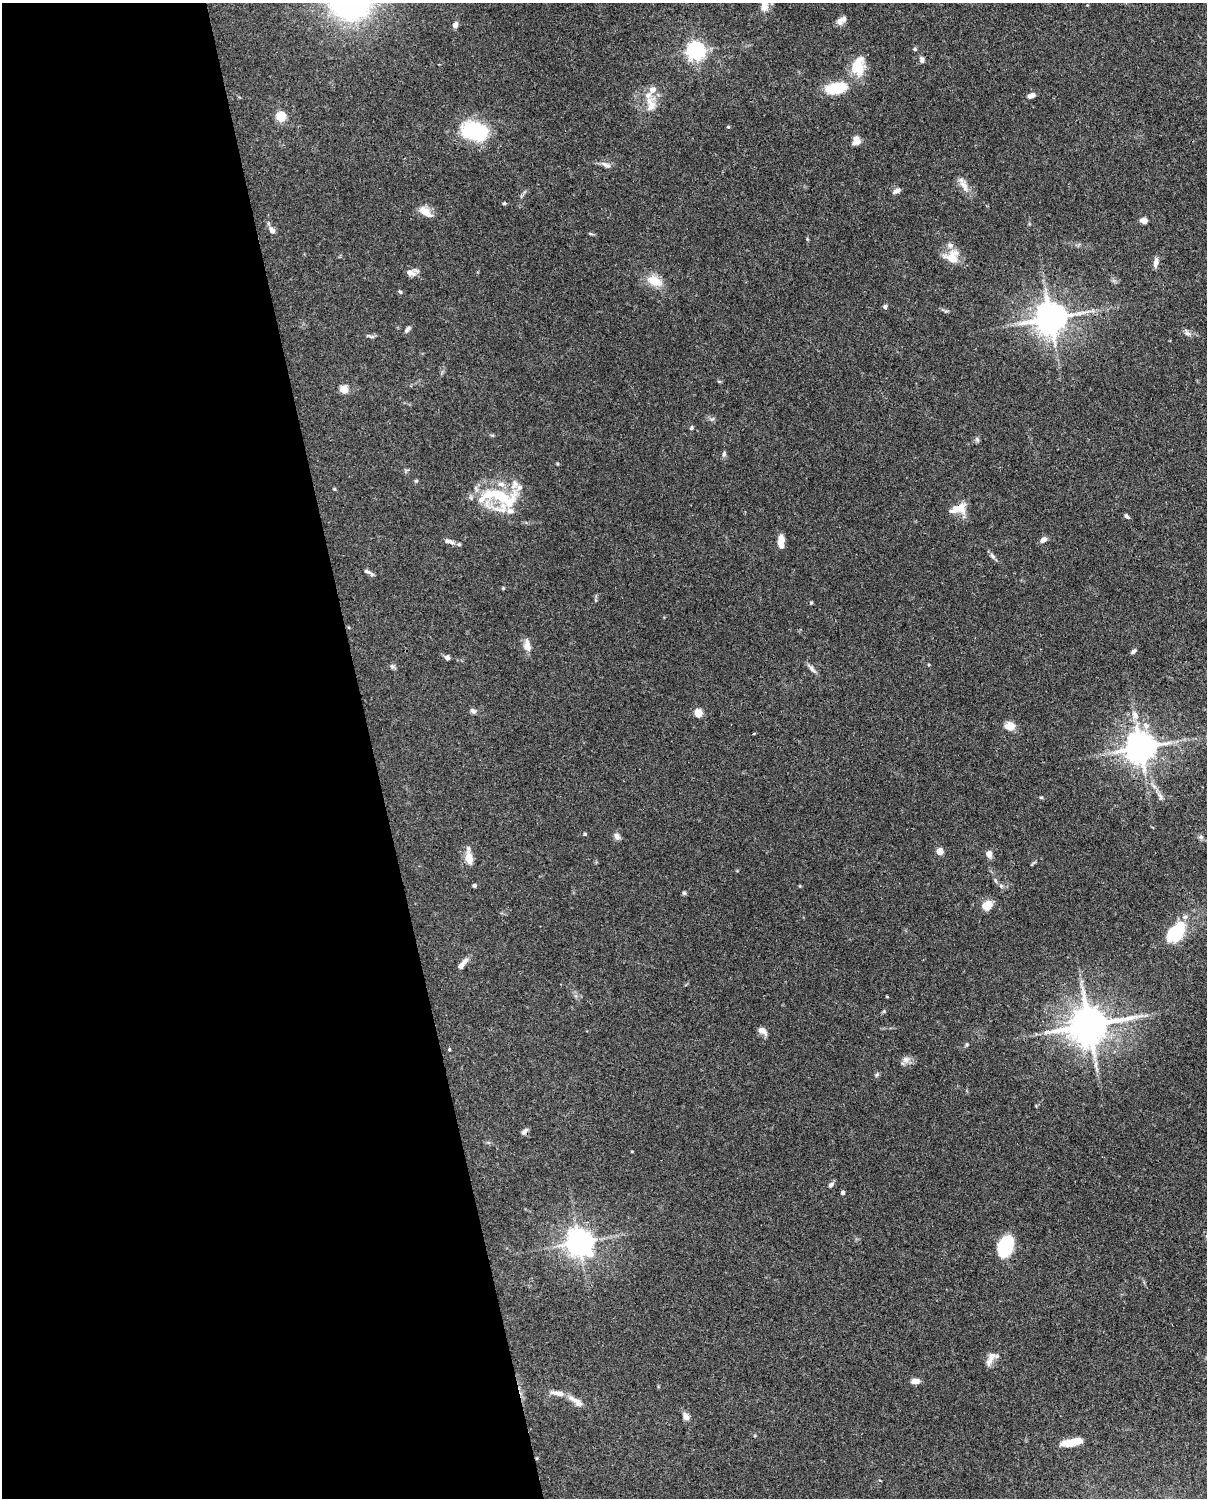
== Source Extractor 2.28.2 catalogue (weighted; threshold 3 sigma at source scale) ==
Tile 5 of 4 x 3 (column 1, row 2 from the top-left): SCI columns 90-1294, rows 1761-3256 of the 5002 x 4907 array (HDU 1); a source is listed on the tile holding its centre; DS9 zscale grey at full resolution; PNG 1209 x 1500 px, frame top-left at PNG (2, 3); no overlay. Shown black and unused: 31% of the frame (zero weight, under 3 of 4 exposures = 7% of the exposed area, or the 3 px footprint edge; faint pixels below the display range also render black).
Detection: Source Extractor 2.28.2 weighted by HDU 2 'WHT'; one run over the whole footprint, this tile lists its part. Background 0.114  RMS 0.0042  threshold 0.0189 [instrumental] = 3 sigma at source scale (4.5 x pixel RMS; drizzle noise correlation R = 1.50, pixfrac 1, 0.05/0.05 arcsec/px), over >= 5 px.
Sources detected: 106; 2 inside a brighter object's white glare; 1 cosmic-ray / hot-pixel residue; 1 long thin detection or spike segment (spike, bleed or trail) — not listed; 13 inside a brighter listed object's ellipse — not listed separately; the other 89 listed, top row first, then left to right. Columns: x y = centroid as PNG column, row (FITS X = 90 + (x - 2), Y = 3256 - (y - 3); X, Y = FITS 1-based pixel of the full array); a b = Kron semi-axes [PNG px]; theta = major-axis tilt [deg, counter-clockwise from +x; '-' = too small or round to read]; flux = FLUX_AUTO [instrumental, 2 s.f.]
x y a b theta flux
839 22 10 8 -80 1.9
455 25 8 6 67 1.6
915 49 5 4 - 0.63
696 51 6 6 - 190
922 59 9 6 -78 1.2
855 67 38 12 58 9.1
836 88 30 14 11 14
1031 96 8 6 23 2
651 106 21 11 65 5
280 117 5 5 - 27
728 127 4 3 - 0.42
475 131 22 13 -8 42
856 140 10 8 85 2.9
606 165 14 6 -23 2
964 186 19 9 -64 3.6
896 191 10 5 26 1.5
425 212 18 9 -40 4.5
1144 221 7 5 -16 2.6
272 230 10 7 -57 1.9
590 233 6 4 -20 0.49
952 256 20 17 15 6.6
1156 262 13 6 78 2
409 273 16 7 15 2.4
654 281 22 13 -22 6.5
400 292 5 4 - 0.55
885 306 6 5 - 0.79
1050 318 9 9 - 870
407 329 10 5 50 1.1
1187 333 10 5 -26 1.3
371 336 11 4 -9 0.87
344 389 5 5 - 16
691 428 5 5 - 0.71
977 440 7 5 -70 0.85
724 454 7 5 88 0.84
416 481 5 4 - 0.6
515 484 13 10 69 3.4
334 489 4 4 - 0.43
502 497 40 16 -19 22
959 509 23 12 16 5.6
1126 516 7 5 -32 0.79
781 538 8 7 - 2.7
1043 540 8 6 38 1.9
449 541 13 5 -19 2
992 556 11 5 -42 1.2
368 572 14 4 -29 1.2
811 603 4 4 - 0.51
527 646 14 8 -78 3.7
1133 651 7 4 34 1
447 657 5 4 - 1.6
392 667 7 6 - 0.85
812 668 16 5 -50 1.6
473 711 8 6 -38 1.2
698 713 5 5 - 15
1135 715 14 9 -71 3.5
1146 725 10 8 -59 2.9
1009 726 13 10 -5 4
754 734 3 2 - 0.53
1140 748 9 9 - 760
1041 798 6 4 0 0.45
585 834 5 4 - 0.51
617 836 9 7 -70 1.7
1201 837 7 5 -44 0.91
940 851 5 5 - 8.4
989 854 8 7 - 2.2
469 858 17 7 -82 5.5
995 881 7 3 -71 0.68
474 885 4 4 - 0.95
1001 886 6 5 - 0.86
684 893 5 5 - 0.61
987 905 10 8 47 6.6
1176 932 28 16 50 18
462 964 17 6 50 2.6
884 1011 6 4 72 0.49
1089 1025 12 10 15 1300
762 1031 12 7 -39 2.4
967 1045 5 5 - 0.56
449 1049 4 3 - 0.46
906 1059 11 9 -1 2.2
877 1075 7 5 68 0.73
524 1131 9 5 45 1.5
831 1185 8 6 49 1.2
843 1193 4 4 - 1.3
579 1243 9 8 - 500
1007 1248 18 11 42 20
990 1359 24 9 63 3.2
915 1381 7 5 0 3.8
576 1401 25 7 -34 3.7
686 1416 10 7 -63 2
1071 1442 26 8 11 7.6
Overlapping masked pixels (flux is a lower limit): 2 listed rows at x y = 959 509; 524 1131